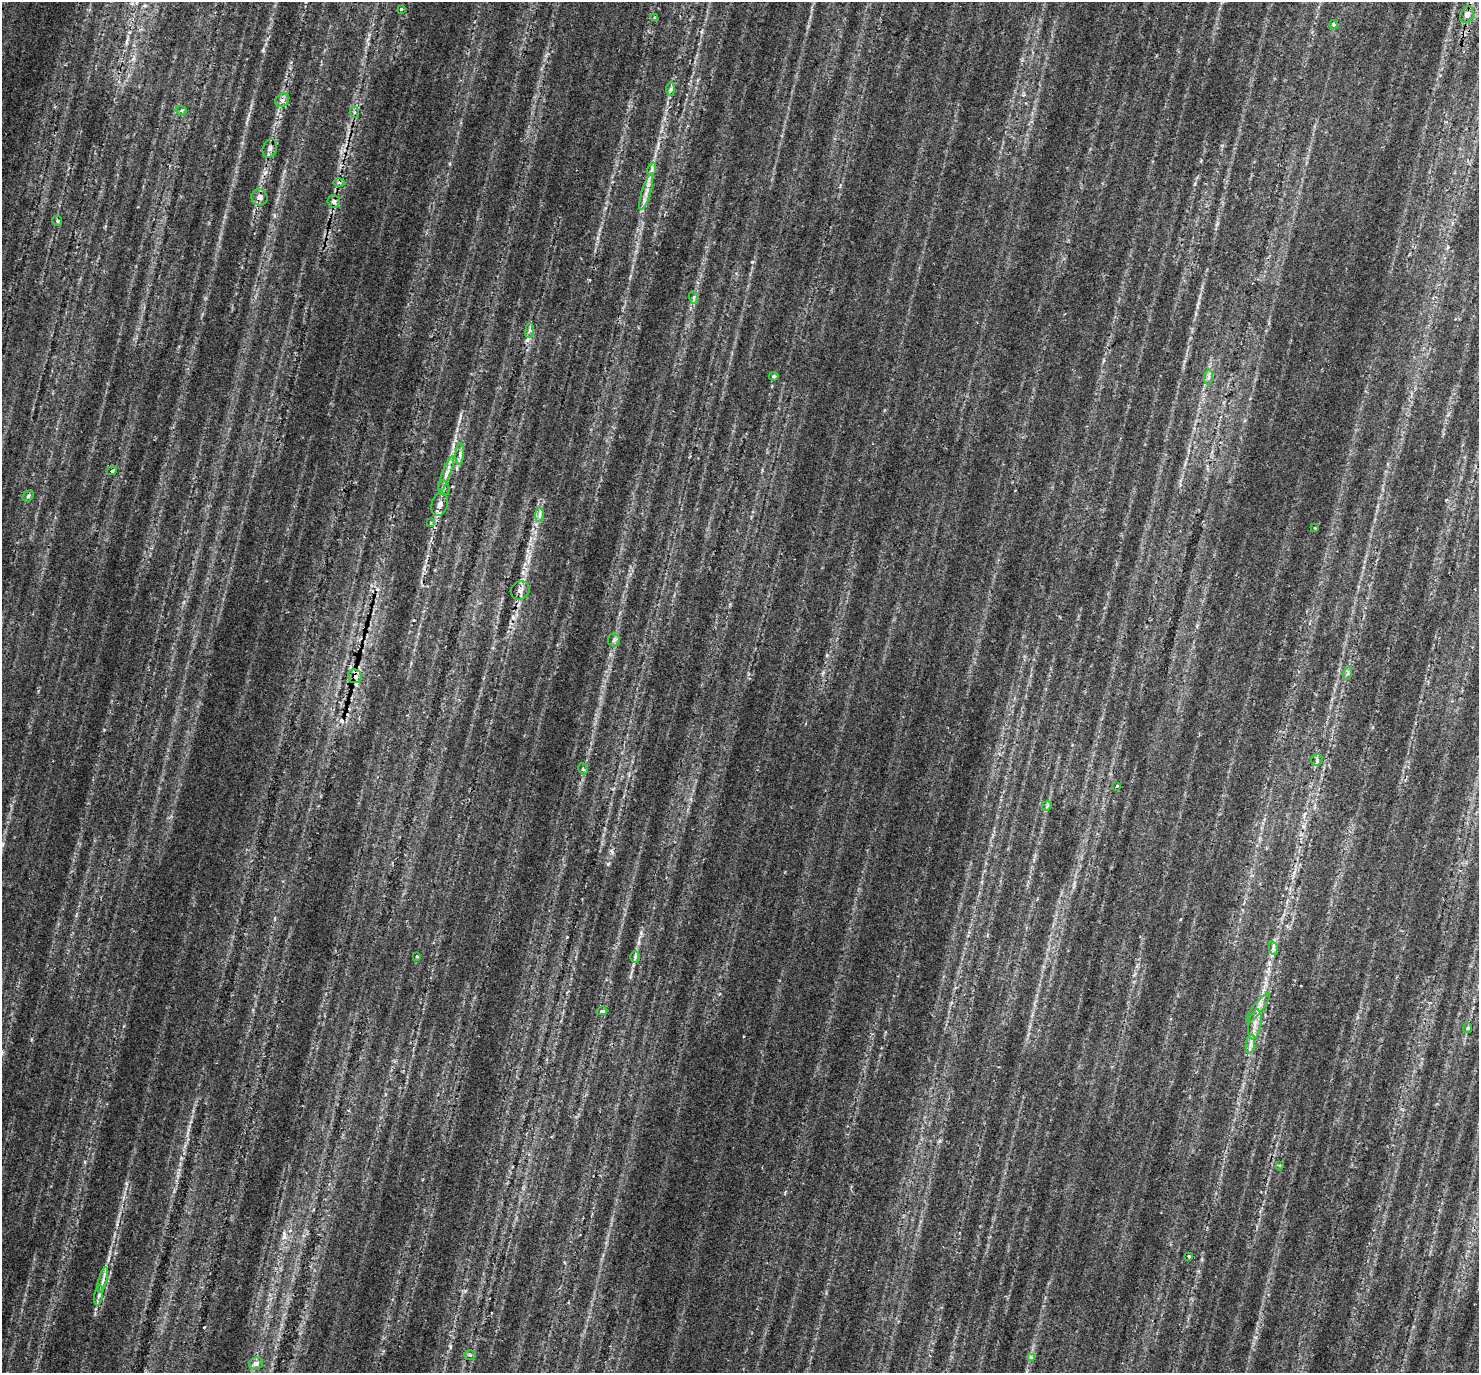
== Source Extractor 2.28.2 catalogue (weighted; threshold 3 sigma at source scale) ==
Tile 10 of 4 x 4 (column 2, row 3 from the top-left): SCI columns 1546-3022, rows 1589-2959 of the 6050 x 5977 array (HDU 1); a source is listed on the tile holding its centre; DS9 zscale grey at full resolution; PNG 1481 x 1375 px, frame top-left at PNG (2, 2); each listed source drawn as its Kron ellipse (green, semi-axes under 4 px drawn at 4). Shown black and unused: <1% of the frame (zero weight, under 2 of 3 exposures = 5% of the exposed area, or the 3 px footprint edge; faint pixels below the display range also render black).
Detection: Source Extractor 2.28.2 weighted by HDU 2 'WHT'; one run over the whole footprint, this tile lists its part. Background 0.0706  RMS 0.0056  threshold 0.0252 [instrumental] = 3 sigma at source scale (4.5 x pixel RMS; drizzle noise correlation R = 1.50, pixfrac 1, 0.0396/0.0396 arcsec/px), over >= 5 px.
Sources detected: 55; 3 cosmic-ray / hot-pixel residue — neither listed nor drawn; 1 inside a brighter listed object's ellipse — not listed separately; the other 51 listed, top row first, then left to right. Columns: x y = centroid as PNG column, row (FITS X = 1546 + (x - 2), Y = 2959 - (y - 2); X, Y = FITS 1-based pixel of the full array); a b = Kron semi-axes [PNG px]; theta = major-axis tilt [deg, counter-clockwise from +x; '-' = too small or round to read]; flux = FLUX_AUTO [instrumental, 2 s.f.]
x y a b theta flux
401 9 3 3 - 1.2
1467 14 9 6 63 2.5
655 17 4 4 - 0.57
1334 25 4 4 - 1.1
671 89 7 4 89 1.1
282 100 7 6 - 1.9
181 110 5 3 - 0.73
354 112 6 4 -71 0.82
270 148 9 7 69 2.4
652 169 7 4 73 1.1
339 182 6 4 -1 0.88
646 192 18 4 73 3.5
259 197 8 8 - 2.6
334 202 6 6 - 1.7
57 221 5 5 - 0.8
694 298 6 4 -73 0.85
529 330 7 4 82 1.2
774 376 4 4 - 0.97
1209 377 7 4 88 1.4
460 454 10 4 86 1.7
112 471 5 4 - 1
446 474 18 4 70 3.1
444 488 8 5 -72 1.6
28 496 6 5 - 0.99
440 504 12 8 74 3.1
539 515 7 4 90 1.4
430 522 3 3 - 0.87
1315 528 3 3 - 0.79
520 590 10 9 - 2.5
614 640 6 6 - 1.2
1348 673 7 4 72 1
355 676 7 6 - 2
1317 760 6 5 - 1.1
583 769 6 4 -74 1.2
1117 786 3 3 - 1.3
1047 806 5 4 - 1
1273 948 7 4 -73 1.2
417 957 4 3 - 0.83
635 957 5 5 - 0.95
1258 1007 18 5 52 3.1
602 1011 5 4 - 1.6
1255 1024 15 6 81 3.9
1468 1028 5 4 - 0.67
1250 1044 9 4 81 2.1
1280 1165 4 3 - 0.6
1189 1257 3 3 - 0.85
103 1280 13 3 75 1.9
99 1295 10 4 81 1.4
470 1355 6 5 - 1.1
1031 1358 4 3 - 2.8
256 1363 7 6 - 2.7
Overlapping masked pixels (flux is a lower limit): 1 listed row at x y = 355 676
Unlisted compact peaks at least as high as the median listed source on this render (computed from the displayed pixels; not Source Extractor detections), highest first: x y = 608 864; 612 852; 284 1233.